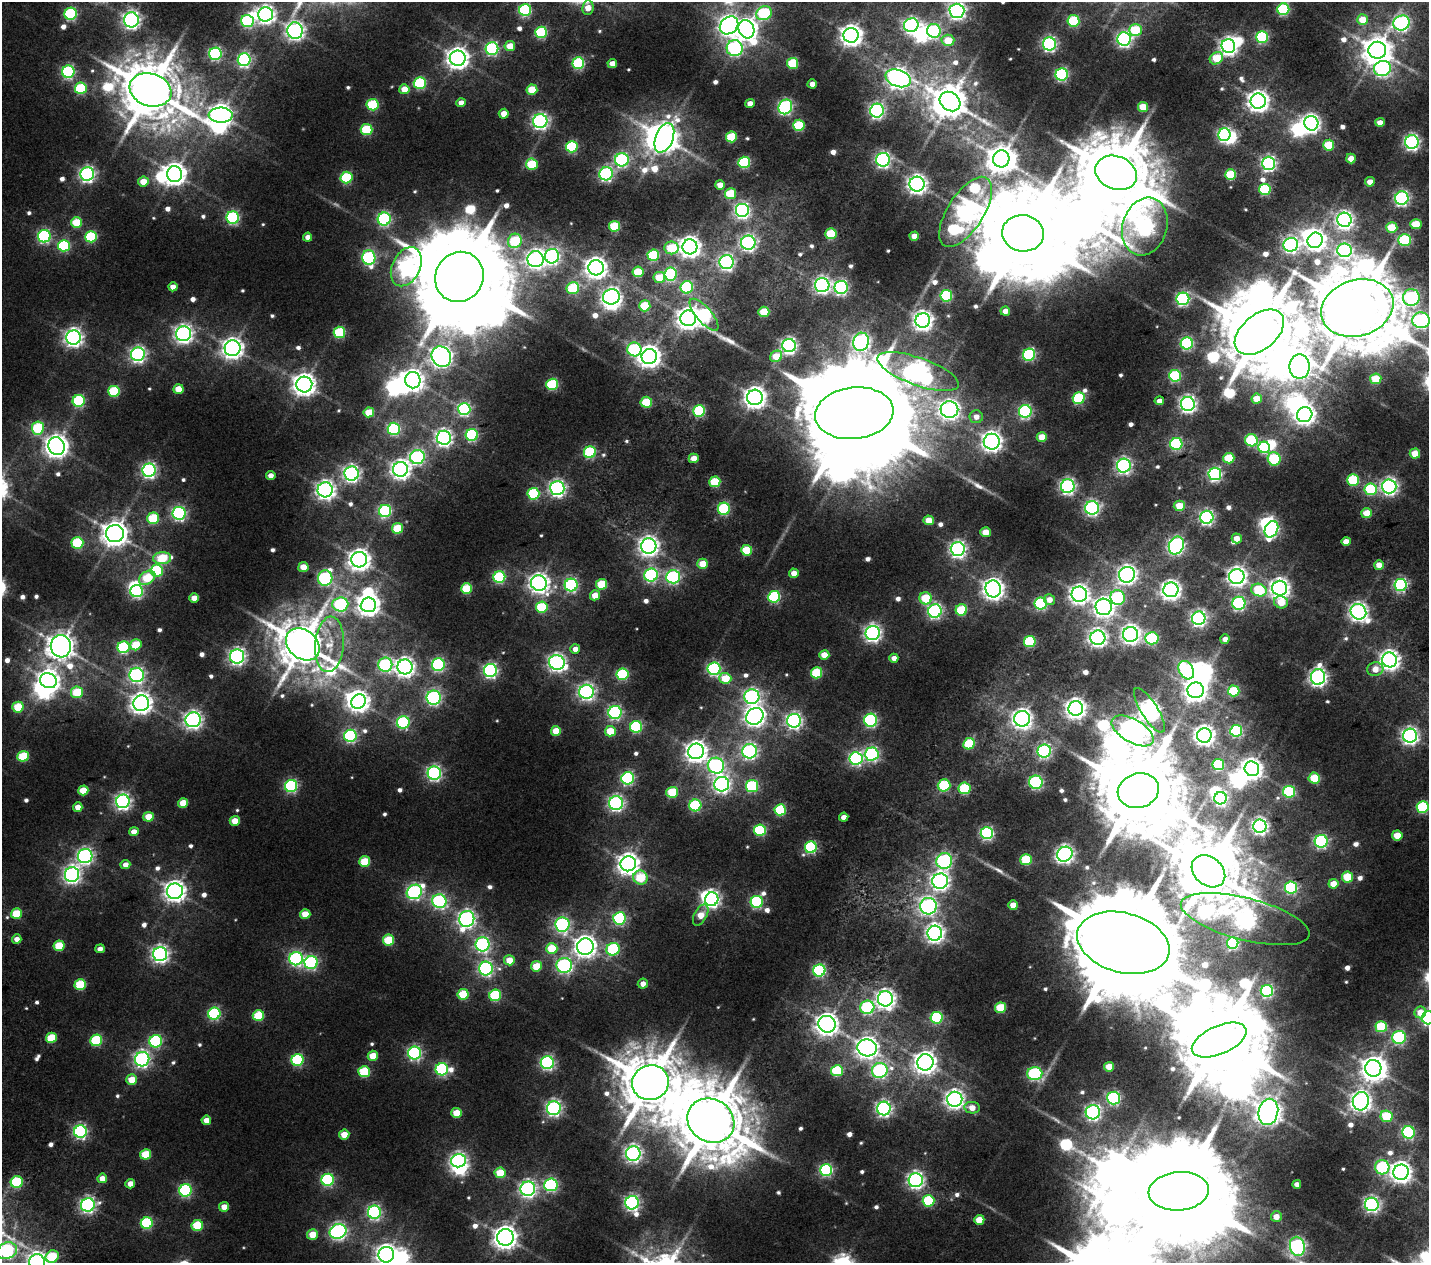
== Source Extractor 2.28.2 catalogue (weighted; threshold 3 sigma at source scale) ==
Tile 10 of 4 x 4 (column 2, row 3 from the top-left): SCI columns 2060-3486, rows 1565-2825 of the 6576 x 5575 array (HDU 1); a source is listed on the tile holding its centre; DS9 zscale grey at full resolution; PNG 1431 x 1265 px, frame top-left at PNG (2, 2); each listed source drawn as its Kron ellipse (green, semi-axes under 4 px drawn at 4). Nothing masked; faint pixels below the display range render black.
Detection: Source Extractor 2.28.2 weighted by HDU 2 'WHT'; one run over the whole footprint, this tile lists its part. Background 0.0107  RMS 0.0057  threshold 0.0255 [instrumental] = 3 sigma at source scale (4.5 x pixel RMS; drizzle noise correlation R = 1.50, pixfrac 1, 0.0396/0.0396 arcsec/px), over >= 5 px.
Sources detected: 709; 10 too faint to see at this stretch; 49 inside a brighter object's white glare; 2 long thin detections or spike segments (spike, bleed or trail) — neither listed nor drawn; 1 inside a brighter listed object's ellipse — not listed separately; of the other 647, all 500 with FLUX_AUTO >= 4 (the completeness limit of this list) listed and drawn (147 fainter detections not listed), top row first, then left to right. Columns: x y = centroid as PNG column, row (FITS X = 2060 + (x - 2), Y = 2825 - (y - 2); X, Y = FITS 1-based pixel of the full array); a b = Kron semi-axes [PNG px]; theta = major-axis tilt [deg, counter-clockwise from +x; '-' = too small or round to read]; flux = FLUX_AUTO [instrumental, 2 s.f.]
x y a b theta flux
588 8 7 5 84 7.6
1283 9 6 6 - 62
525 10 6 6 - 77
957 11 7 7 - 230
764 13 8 6 23 71
71 14 6 6 - 73
266 14 7 7 - 280
131 20 7 7 - 260
1362 20 5 5 - 12
247 21 6 6 - 75
1073 21 6 5 - 43
1402 23 8 7 - 160
729 25 10 8 41 390
911 25 7 7 - 180
746 29 9 7 -65 480
1135 30 6 6 - 33
295 31 8 7 - 280
934 31 7 6 - 110
541 32 6 5 - 59
851 35 7 7 - 480
1262 37 6 6 - 73
1124 39 7 7 - 180
948 40 6 5 - 17
1049 44 6 6 - 150
510 46 5 5 - 11
1228 46 7 6 - 300
735 48 8 8 - 150
492 49 6 6 - 99
1377 50 9 8 - 1000
215 54 6 6 - 110
458 58 8 7 - 490
1216 58 7 5 36 20
244 60 6 6 - 130
578 63 6 6 - 70
612 63 5 4 - 5.6
792 63 5 5 - 32
1382 68 8 7 - 160
68 72 6 6 - 100
1062 74 6 6 - 99
898 78 13 8 -19 430
420 83 6 6 - 60
812 84 4 4 - 5
81 88 6 5 - 47
404 89 5 5 - 11
150 90 21 16 -17 4100
532 90 5 5 - 22
1258 101 7 7 - 450
950 102 11 9 -37 1600
461 103 5 4 - 4.9
750 104 5 4 - 5.9
373 105 6 6 - 43
785 107 8 6 57 140
1143 107 5 5 - 18
877 111 7 6 - 150
504 114 5 5 - 8.2
221 115 12 7 -2 560
540 121 7 7 - 200
1380 122 5 4 - 4.9
1311 123 7 7 - 290
799 125 6 5 - 43
366 129 6 5 - 38
1224 135 6 6 - 130
731 137 5 5 - 31
664 138 15 8 68 1100
1412 142 7 7 - 190
1329 145 5 5 - 28
572 147 6 5 - 53
1001 159 8 8 - 930
1351 159 5 5 - 8.6
622 160 7 6 - 130
883 160 7 7 - 170
744 162 6 5 - 61
1268 163 6 6 - 180
532 164 6 5 - 36
1116 173 21 16 -23 6000
87 174 7 6 - 200
174 174 8 7 - 520
606 174 7 6 - 130
1231 175 5 5 - 35
346 178 6 6 - 48
143 182 5 5 - 11
1370 182 5 4 - 6.5
917 184 7 7 - 340
720 185 5 5 - 7.4
1265 189 6 5 - 51
731 194 5 5 - 29
1402 198 7 6 - 150
742 210 7 7 - 200
966 212 40 18 57 440
233 218 6 6 - 99
384 219 6 6 - 110
1344 220 7 7 - 270
77 222 5 5 - 21
1416 224 5 5 - 20
614 226 5 5 - 34
1145 227 29 22 74 280
1392 227 5 5 - 23
1023 233 21 18 -7 11000
831 234 5 5 - 31
44 236 6 6 - 110
914 236 5 4 - 7.5
91 237 6 5 - 54
308 237 4 4 - 4.5
1315 240 8 7 - 330
1405 240 6 6 - 62
515 241 7 6 - 34
748 243 7 7 - 190
1291 245 7 6 - 210
64 246 6 5 - 64
690 247 7 7 - 470
672 248 7 6 - 30
1344 250 7 7 - 150
653 255 6 5 - 51
552 256 7 7 - 180
369 258 7 6 - 100
536 259 8 8 - 280
727 262 7 7 - 170
406 267 21 14 63 230
596 268 8 7 - 450
638 272 5 5 - 27
670 274 6 6 - 84
459 277 25 23 59 13000
659 277 6 5 - 19
822 285 7 7 - 200
173 287 4 4 - 5
687 287 6 6 - 70
841 287 7 6 - 140
573 288 6 6 - 42
946 296 6 6 - 60
611 297 8 7 - 260
1411 298 8 8 - 100
1183 299 6 6 - 110
645 306 5 5 - 30
1357 308 37 28 17 8200
1005 311 5 4 - 5.1
764 312 5 5 - 18
704 315 20 7 -49 140
688 318 8 8 - 500
923 320 7 7 - 370
1421 320 8 8 - 160
339 332 6 5 - 45
1259 332 28 17 39 6600
183 334 7 7 - 300
73 338 7 7 - 300
861 342 9 8 - 260
1187 343 6 6 - 93
789 346 6 6 - 210
233 348 8 8 - 430
634 349 7 7 - 76
138 354 7 7 - 200
1029 355 6 6 - 76
649 356 8 7 - 490
776 356 6 5 - 16
441 357 11 9 -53 450
1299 367 12 10 -90 600
918 372 43 14 -20 430
1175 376 6 6 - 69
1376 379 5 5 - 21
413 380 8 7 - 440
304 384 8 8 - 540
552 384 6 5 - 54
178 389 5 5 - 13
114 391 6 5 - 45
755 397 8 7 - 470
1079 398 6 5 - 59
1257 399 5 5 - 15
79 401 6 6 - 68
1159 401 5 4 - 4
646 402 6 5 - 27
1188 404 7 7 - 250
464 409 6 6 - 110
949 409 9 8 - 350
699 411 6 5 - 58
1025 411 6 6 - 110
369 412 5 5 - 18
854 413 39 26 6 26000
1305 415 8 7 - 370
976 417 7 6 - 5.4
38 428 6 6 - 40
394 429 6 6 - 87
472 435 6 6 - 76
1042 437 5 5 - 13
444 438 7 7 - 240
1251 440 6 6 - 60
992 442 8 8 - 380
1176 444 6 6 - 69
57 446 9 8 - 570
1264 447 6 5 - 53
590 452 6 6 - 62
1415 454 5 5 - 15
417 457 7 7 - 130
694 458 5 5 - 7.5
1229 458 5 5 - 28
1274 459 7 6 - 47
1124 466 7 7 - 170
400 469 7 7 - 350
149 470 6 6 - 170
352 474 7 7 - 240
1215 474 6 6 - 130
271 475 5 4 - 5.1
1353 480 6 5 - 45
715 482 5 5 - 34
1068 486 7 6 - 180
1389 486 7 7 - 230
557 488 7 7 - 230
1371 489 6 5 - 55
325 490 7 7 - 320
533 494 6 6 - 53
1179 506 5 5 - 13
1092 508 7 6 - 150
724 509 6 6 - 63
385 511 6 6 - 84
179 513 6 6 - 140
1367 513 5 5 - 17
1207 517 6 6 - 170
153 518 6 6 - 38
929 520 5 5 - 11
397 528 5 5 - 26
1271 529 8 6 64 130
985 532 5 5 - 13
115 533 9 8 - 760
1237 538 5 5 - 6.6
1346 541 5 4 - 6.7
77 543 6 5 - 52
1176 545 9 7 66 200
649 546 7 7 - 380
958 549 7 7 - 230
747 550 5 5 - 28
162 558 9 6 3 28
359 560 8 7 - 440
703 564 5 5 - 15
1379 565 4 4 - 6.9
303 567 5 5 - 11
157 571 6 6 - 63
794 573 5 4 - 6.8
651 575 7 6 - 110
1127 575 8 7 - 290
499 577 6 6 - 67
673 577 7 6 - 110
1237 577 7 7 - 350
147 578 9 6 35 26
325 578 8 7 - 110
539 583 8 7 - 390
601 584 5 5 - 28
571 585 6 6 - 120
1401 585 6 6 - 130
1280 588 7 7 - 360
466 589 5 5 - 34
993 589 8 8 - 460
1171 590 7 7 - 340
1259 590 8 6 -20 40
137 591 6 6 - 110
1079 594 8 7 - 350
595 595 5 5 - 9.1
774 597 6 6 - 70
1118 597 7 7 - 84
194 598 5 4 - 8.4
926 598 6 6 - 29
1049 600 5 5 - 5.6
1281 602 7 6 - 13
1239 603 6 6 - 110
340 604 8 7 - 91
1041 604 6 6 - 83
368 605 8 7 - 500
542 607 6 5 - 40
1104 607 8 8 - 350
961 610 6 5 - 36
935 611 7 6 - 150
1358 612 8 7 - 320
1199 618 7 6 - 190
873 633 7 7 - 250
1130 634 7 7 - 320
1098 638 7 7 - 250
1152 638 7 6 - 65
1225 639 4 4 - 4.2
1030 642 6 5 - 49
303 644 18 14 -41 2800
329 644 28 14 86 13
136 645 6 5 - 23
61 646 11 10 - 900
123 647 6 6 - 71
575 649 5 5 - 4.7
824 655 5 5 - 11
237 656 7 7 - 220
894 658 4 4 - 4.1
1389 660 7 7 - 380
557 662 8 7 - 260
385 665 7 7 - 96
438 665 6 6 - 100
405 667 7 7 - 340
714 669 6 6 - 120
1375 669 8 7 - 8.1
490 670 6 6 - 160
1186 670 10 7 -61 82
817 673 6 5 - 39
622 674 6 5 - 58
137 675 7 7 - 180
1318 677 8 7 - 270
725 678 6 5 - 18
48 681 8 7 - 440
1196 690 8 8 - 530
1234 691 6 5 - 33
77 692 6 6 - 25
586 692 7 7 - 210
752 697 7 7 - 180
434 698 7 7 - 140
359 701 8 7 - 400
141 703 8 8 - 440
18 707 6 5 - 24
1076 708 7 7 - 370
1149 710 26 8 -58 400
615 712 7 6 - 120
755 716 9 8 - 370
1022 719 8 8 - 330
193 720 7 7 - 270
871 720 6 6 - 94
794 721 7 7 - 190
403 722 6 6 - 85
636 727 6 6 - 66
556 731 5 5 - 14
610 731 5 5 - 18
1133 731 23 11 -30 600
1236 731 6 6 - 69
1204 735 7 7 - 380
350 736 6 6 - 100
1410 736 7 7 - 240
969 744 6 5 - 40
696 751 8 7 - 450
750 751 7 7 - 160
1044 751 6 6 - 110
872 754 7 6 - 130
23 756 5 5 - 33
856 758 6 6 - 130
1218 765 6 6 - 52
716 766 8 8 - 160
1252 769 7 7 - 440
434 773 6 6 - 170
628 778 6 6 - 100
1314 778 6 5 - 29
1036 782 7 6 - 91
722 784 7 7 - 230
944 785 6 6 - 42
291 786 6 6 - 97
752 786 6 6 - 57
964 788 6 6 - 40
83 790 5 5 - 15
1138 791 21 17 17 8800
672 792 6 5 - 31
1289 792 6 6 - 58
1221 798 6 6 - 160
123 801 7 7 - 220
183 803 5 5 - 14
616 803 7 7 - 180
695 805 6 6 - 60
78 807 4 4 - 6.5
1423 807 6 6 - 57
780 810 6 5 - 43
148 817 5 5 - 14
844 817 5 4 - 4.4
235 821 5 5 - 9.9
1260 826 6 6 - 210
760 830 6 5 - 57
134 832 5 4 - 6
987 833 6 6 - 120
1397 835 5 5 - 14
1321 841 6 6 - 120
811 847 6 6 - 75
1065 854 8 7 - 250
85 856 7 7 - 200
1026 860 5 5 - 37
365 861 6 5 - 23
944 861 8 8 - 110
628 864 8 7 - 470
125 865 5 4 - 5.2
1208 871 18 14 -40 5200
72 875 7 7 - 260
1347 877 5 5 - 25
640 878 7 7 - 24
940 881 8 7 - 290
1333 884 5 5 - 9.6
1291 887 6 6 - 87
175 891 8 8 - 440
414 892 8 7 - 160
712 899 7 6 - 230
439 901 7 7 - 130
757 902 6 6 - 85
1013 905 5 4 - 9.6
928 906 8 8 - 250
16 914 5 5 - 24
305 914 5 5 - 13
701 915 12 6 62 12
619 918 6 6 - 85
467 919 8 7 - 250
1245 919 66 21 -14 450
562 924 7 7 - 130
935 933 7 7 - 310
17 939 4 4 - 4.6
388 940 5 5 - 30
1123 943 47 30 -15 25000
1233 943 6 5 - 74
483 944 7 7 - 150
59 946 5 5 - 25
585 947 8 8 - 460
100 949 5 4 - 4.7
552 949 6 5 - 24
613 949 7 6 - 71
160 954 7 7 - 260
296 959 6 6 - 140
509 960 5 5 - 11
311 963 6 6 - 110
564 965 8 7 - 130
536 966 5 5 - 17
486 969 7 7 - 160
819 971 6 6 - 85
643 984 5 5 - 4.7
80 985 6 5 - 32
1267 991 6 6 - 97
463 994 5 5 - 30
495 995 6 6 - 50
885 999 7 7 - 320
867 1007 7 6 - 76
1000 1008 5 5 - 27
1420 1012 6 5 - 8.6
214 1014 6 6 - 88
258 1016 6 5 - 32
937 1018 6 6 - 64
1428 1018 6 6 - 170
827 1024 8 8 - 490
1381 1027 6 5 - 42
1399 1037 7 6 - 86
51 1038 5 5 - 25
96 1040 6 5 - 50
1219 1040 29 14 24 8700
156 1041 6 6 - 82
867 1048 10 8 -12 460
415 1053 6 6 - 130
373 1056 5 5 - 14
142 1059 7 7 - 210
297 1060 6 6 - 69
925 1062 8 8 - 520
547 1063 6 6 - 140
1109 1067 5 5 - 12
1373 1068 8 8 - 610
442 1069 6 6 - 95
880 1070 8 7 - 150
837 1071 6 5 - 43
364 1072 6 5 - 37
1035 1074 7 6 - 100
132 1080 5 5 - 13
650 1083 18 17 - 4200
1114 1098 6 6 - 100
955 1099 7 7 - 310
1361 1101 9 8 - 420
554 1108 7 7 - 190
884 1108 7 7 - 200
972 1108 8 5 -9 7
1093 1112 7 7 - 190
1268 1112 13 9 77 740
457 1113 5 5 - 16
1386 1116 6 5 - 33
206 1120 5 4 - 6.7
711 1121 24 21 -32 5600
80 1131 6 6 - 140
1408 1132 6 6 - 96
344 1135 5 5 - 10
633 1153 7 7 - 240
146 1154 5 5 - 24
459 1161 7 6 - 180
1382 1167 7 7 - 74
826 1170 6 6 - 100
1401 1172 7 7 - 440
500 1173 5 5 - 20
102 1178 5 4 - 7.3
328 1180 6 6 - 92
916 1180 7 7 - 240
17 1182 6 6 - 45
130 1184 5 4 - 6.1
1297 1184 4 4 - 4
551 1185 6 6 - 120
528 1189 7 7 - 220
186 1190 6 6 - 97
1179 1191 30 19 5 19000
929 1201 6 5 - 49
632 1203 7 6 - 180
1372 1204 7 6 - 180
88 1205 7 6 - 190
224 1207 5 4 - 7.3
374 1212 6 6 - 140
1276 1217 5 5 - 6.8
979 1220 5 5 - 12
147 1223 6 5 - 61
197 1225 6 5 - 32
338 1231 8 7 - 210
312 1234 5 5 - 12
505 1237 8 8 - 570
1297 1246 9 7 -78 210
7 1251 10 8 21 120
386 1255 8 7 - 390
52 1256 7 6 - 28
37 1262 8 8 - 360
Isophote crosses this tile's border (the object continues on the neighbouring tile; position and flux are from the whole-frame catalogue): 10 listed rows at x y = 588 8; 957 11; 1421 320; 1423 807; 1428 1018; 1297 1246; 7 1251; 386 1255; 52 1256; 37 1262